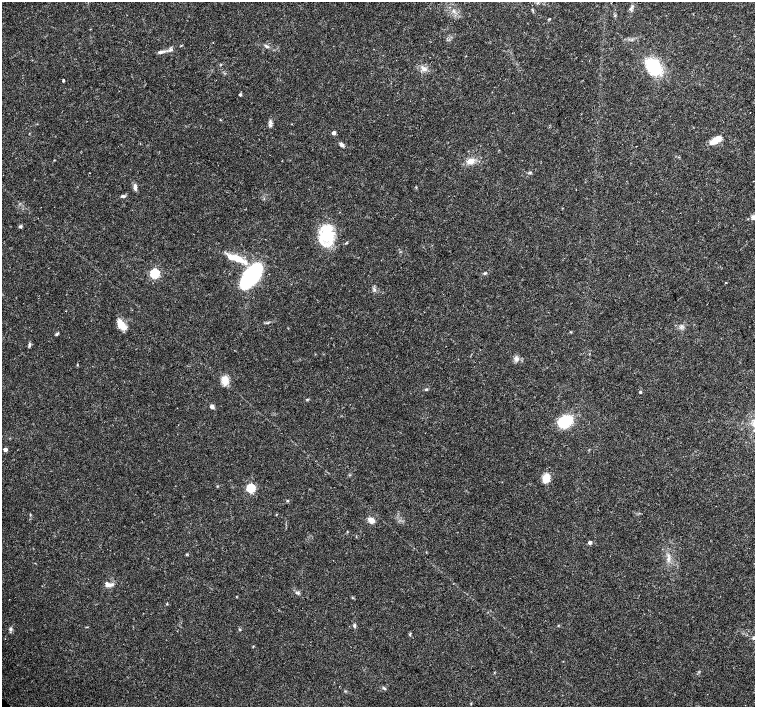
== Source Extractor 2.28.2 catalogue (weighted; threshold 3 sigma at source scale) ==
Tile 10 of 4 x 4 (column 2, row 3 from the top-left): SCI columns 1506-3010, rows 1563-2971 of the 6027 x 6007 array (HDU 1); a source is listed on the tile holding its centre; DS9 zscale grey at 2 x 2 block average (1 PNG px = mean of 2 x 2 image px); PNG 757 x 709 px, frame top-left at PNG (2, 2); no overlay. Shown black and unused: <1% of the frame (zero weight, under 3 of 4 exposures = <1% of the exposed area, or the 3 px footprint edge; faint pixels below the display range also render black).
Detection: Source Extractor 2.28.2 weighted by HDU 2 'WHT'; one run over the whole footprint, this tile lists its part. Background 0.0132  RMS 0.002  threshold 0.00896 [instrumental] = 3 sigma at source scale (4.5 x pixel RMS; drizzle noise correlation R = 1.50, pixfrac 1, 0.0396/0.0396 arcsec/px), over >= 5 px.
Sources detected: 62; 5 inside a brighter listed object's ellipse — not listed separately; the other 57 listed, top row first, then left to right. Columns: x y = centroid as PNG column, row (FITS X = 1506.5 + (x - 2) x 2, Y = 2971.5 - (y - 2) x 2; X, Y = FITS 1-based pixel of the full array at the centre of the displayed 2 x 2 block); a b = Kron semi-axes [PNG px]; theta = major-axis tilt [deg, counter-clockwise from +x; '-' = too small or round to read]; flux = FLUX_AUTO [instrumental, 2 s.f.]
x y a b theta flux
630 9 4 2 - 0.52
454 11 5 2 - 0.52
549 19 3 2 - 0.33
213 43 2 2 - 0.24
266 46 6 3 -34 0.82
161 52 11 4 10 1.7
654 66 19 12 -52 23
424 69 7 5 -27 2
63 80 2 2 - 0.67
240 95 3 2 - 0.78
220 120 3 2 - 0.26
270 122 7 4 -53 1.2
292 124 2 2 - 0.2
334 133 3 3 - 2.3
715 140 13 7 33 5.1
341 145 7 4 -46 1.3
471 161 9 6 23 3.7
135 187 9 4 -83 1.6
416 187 3 2 - 0.3
123 196 6 3 -2 0.89
754 217 5 4 - 1.7
20 226 4 4 - 0.79
326 235 20 14 76 22
238 259 20 8 -26 7.2
154 273 4 3 - 43
485 273 4 2 - 0.5
252 275 25 13 52 47
374 290 5 3 - 0.8
122 325 14 7 -55 4.9
57 334 6 3 34 0.66
29 345 6 3 -87 0.73
516 359 5 4 - 1.2
77 365 3 2 - 0.26
225 380 9 6 89 5.2
426 389 4 3 - 0.52
640 392 2 2 - 0.78
307 399 3 2 - 0.4
212 406 5 4 - 1.4
565 421 10 7 34 24
5 449 3 3 - 2.4
546 478 11 7 75 5.1
251 488 3 3 - 34
288 501 3 3 - 0.48
372 520 6 4 -37 3.7
590 542 3 3 - 2.1
186 554 3 3 - 0.39
668 558 5 3 - 1
110 585 9 5 18 1.9
298 593 4 3 - 0.68
236 596 3 2 - 0.23
167 604 3 2 - 0.34
354 626 4 4 - 0.77
11 629 5 4 - 0.95
240 629 3 3 - 0.41
410 634 3 3 - 0.43
754 638 4 4 - 0.88
384 688 5 3 - 0.59
Isophote crosses this tile's border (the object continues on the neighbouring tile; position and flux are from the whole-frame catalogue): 2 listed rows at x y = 754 217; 754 638
Diffuse or blended objects may show on this block-average render without a row.